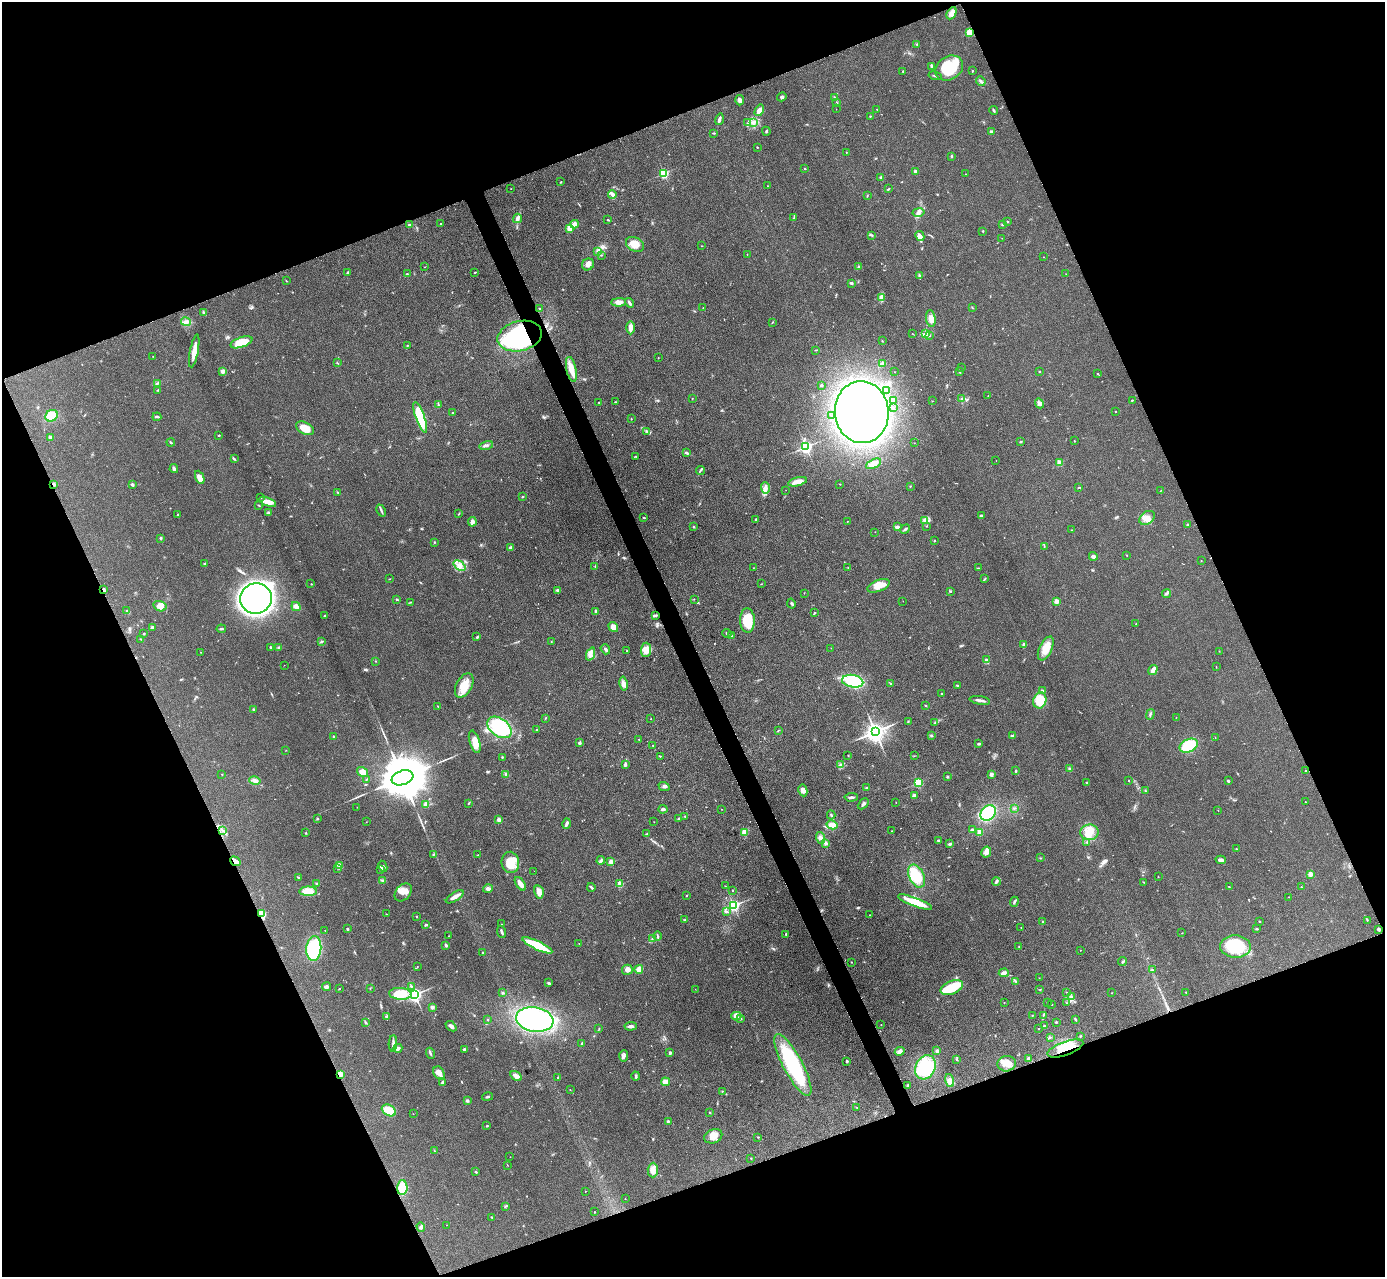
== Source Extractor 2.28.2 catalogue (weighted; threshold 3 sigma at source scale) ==
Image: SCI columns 30-5560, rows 461-5558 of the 5757 x 5774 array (HDU 1 of 3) = the unmasked area's bounding box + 8 px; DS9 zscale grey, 4 x 4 block average (1 PNG px = mean of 4 x 4 image px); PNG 1387 x 1279 px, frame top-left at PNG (2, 2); each listed source drawn as its Kron ellipse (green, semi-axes under 4 px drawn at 4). Shown black and unused: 43% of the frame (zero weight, under 3 of 4 exposures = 3% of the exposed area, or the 3 px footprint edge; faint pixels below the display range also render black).
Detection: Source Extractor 2.28.2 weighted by HDU 2 'WHT'. Background 0.155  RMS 0.008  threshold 0.0359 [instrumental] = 3 sigma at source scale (4.5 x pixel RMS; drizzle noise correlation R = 1.50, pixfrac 1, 0.05/0.05 arcsec/px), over >= 5 px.
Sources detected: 547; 4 inside a brighter object's white glare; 2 cosmic-ray / hot-pixel residue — neither listed nor drawn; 4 coinciding with a brighter row at this scale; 18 inside a brighter listed object's ellipse — not listed separately; of the other 519, all 500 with FLUX_AUTO >= 0.972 (the completeness limit of this list) listed and drawn (19 fainter detections not listed), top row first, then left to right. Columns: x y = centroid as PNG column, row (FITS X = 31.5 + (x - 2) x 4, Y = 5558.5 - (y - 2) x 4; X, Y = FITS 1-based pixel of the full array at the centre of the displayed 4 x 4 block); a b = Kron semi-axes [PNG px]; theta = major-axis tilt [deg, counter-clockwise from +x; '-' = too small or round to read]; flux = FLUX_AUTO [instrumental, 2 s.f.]
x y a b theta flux
952 13 6 4 61 24
970 32 3 3 - 65
917 44 2 2 - 3
931 66 3 2 - 5.8
949 68 15 11 30 230
903 71 2 2 - 3.7
972 71 2 2 - 4.8
935 76 7 2 -14 5.6
981 81 5 2 - 7.7
782 97 5 3 - 8.3
835 97 3 2 - 3.1
740 100 5 3 - 16
836 103 2 2 - 2.7
836 109 2 2 - 1.1
877 109 2 2 - 1.8
759 110 6 4 59 28
994 111 4 2 - 6.7
870 116 2 2 - 2.7
719 119 6 2 72 18
753 122 3 3 - 8.9
748 123 2 2 - 2.9
766 131 4 2 - 5.6
991 131 2 2 - 4.9
714 133 4 2 - 3.4
757 147 2 2 - 4.6
846 152 2 2 - 1.8
951 156 3 2 - 5.3
805 169 2 2 - 2
915 172 2 2 - 48
664 173 2 2 - 300
966 174 2 2 - 1.3
881 177 3 3 - 6.4
561 182 2 2 - 3.3
768 186 2 2 - 1
511 189 2 2 - 1.3
888 189 3 2 - 3.5
612 194 4 3 - 14
867 196 2 2 - 2
918 212 6 4 11 17
517 218 5 3 - 18
794 218 2 2 - 2.9
607 220 2 2 - 2.7
1007 222 2 2 - 3.2
440 224 2 2 - 2.4
574 224 4 4 - 21
1003 224 3 2 - 3.8
409 225 3 2 - 5.8
569 229 2 2 - 100
983 231 2 2 - 4.6
872 235 2 2 - 3.3
920 236 5 3 - 32
1002 238 2 2 - 1.2
635 244 10 6 -29 56
702 246 2 2 - 1.4
597 251 4 3 - 8.2
747 254 2 2 - 1.3
601 255 2 2 - 1.7
1043 257 2 2 - 1.2
588 264 6 5 - 21
425 267 2 2 - 1.2
859 267 2 2 - 2
347 272 3 2 - 4.9
475 272 3 2 - 2.3
407 274 2 2 - 2.5
1066 274 2 2 - 1.1
919 275 3 2 - 7.1
286 281 2 2 - 1.8
851 283 3 2 - 10
881 297 3 2 - 7.5
619 302 7 4 1 27
629 303 5 2 - 9.9
703 307 2 2 - 1.5
972 308 2 2 - 2.5
540 309 2 2 - 5.9
203 313 4 3 - 8.5
931 319 8 4 -82 30
186 322 5 3 - 13
772 322 3 2 - 2.5
630 328 6 3 -90 25
912 334 2 2 - 1.2
926 334 2 2 - 4.9
520 336 22 15 14 660
929 336 2 2 - 1.6
882 341 2 2 - 2.1
241 342 11 5 18 99
407 346 2 2 - 2.6
816 350 2 2 - 1.8
194 351 17 3 79 49
153 356 2 2 - 1.1
658 358 2 2 - 2.3
337 363 2 2 - 2.1
883 363 3 3 - 13
961 368 2 2 - 1.1
571 369 13 5 -78 59
223 371 4 3 - 17
1039 371 2 2 - 3.5
895 372 2 2 - 1.1
960 372 3 2 - 2.6
1098 374 2 2 - 2.5
157 384 2 2 - 2.6
821 385 2 2 - 15
158 390 3 2 - 3.2
886 390 3 2 - 6.2
988 396 2 2 - 1.6
692 398 2 2 - 1.8
962 399 3 2 - 6.9
1132 400 2 2 - 3.5
894 401 3 2 - 6.2
932 401 2 2 - 1.5
599 402 2 2 - 2.4
615 402 2 2 - 3.1
1039 403 5 4 - 16
438 405 3 2 - 5
893 408 2 2 - 1.7
1116 411 2 2 - 3.3
452 412 2 2 - 2.1
862 412 31 27 -85 1800
832 415 2 2 - 1.4
52 416 6 5 - 83
157 417 4 2 - 7.9
420 417 16 4 -70 240
631 419 2 2 - 2.7
305 428 10 5 -26 58
646 431 3 2 - 5.4
218 436 2 2 - 2.6
50 437 4 3 - 8.3
1021 441 2 2 - 3.3
1074 441 2 2 - 2.4
171 442 4 2 - 4.6
914 443 2 2 - 1.1
486 445 7 2 13 12
806 447 3 3 - 740
686 453 4 2 - 7.3
635 456 2 2 - 2.6
234 459 3 2 - 5.1
996 460 2 2 - 1.1
1059 463 2 2 - 110
873 464 8 4 27 28
174 469 4 3 - 13
700 470 4 2 - 4.7
200 477 7 4 -67 31
798 482 9 4 14 39
54 484 2 2 - 9
840 484 2 2 - 2.3
132 485 2 2 - 15
910 486 2 2 - 1.9
1079 487 2 2 - 1.9
765 488 6 4 -88 18
786 490 2 2 - 1.1
1160 491 2 2 - 1.1
337 492 2 2 - 2.4
261 497 3 2 - 2.7
522 497 2 2 - 5.2
268 502 9 4 -20 34
259 505 2 2 - 2.9
381 511 6 2 -65 7.6
269 513 4 3 - 9.2
178 514 2 2 - 3.1
459 514 3 2 - 2.8
981 516 4 3 - 11
644 518 2 2 - 4.6
1147 518 8 6 38 35
756 520 3 2 - 5.3
847 521 2 2 - 1.5
925 521 3 2 - 7
472 522 5 3 - 22
1187 525 2 2 - 14
927 526 2 2 - 1.6
693 527 2 2 - 5.1
897 527 4 3 - 9.9
905 529 5 2 - 7.6
1072 530 2 2 - 1.8
875 532 2 2 - 1.4
161 538 2 2 - 9.8
934 541 2 2 - 3.6
434 542 2 2 - 3
1044 547 2 2 - 1.2
511 548 3 3 - 13
1127 555 2 2 - 1.6
1093 556 4 4 - 12
1201 561 2 2 - 1.5
205 564 2 2 - 4
459 566 7 4 -40 24
595 566 2 2 - 2
848 567 2 2 - 1.3
753 568 2 2 - 1.7
978 568 2 2 - 2.2
389 579 2 2 - 2
984 579 4 2 - 3.9
311 584 2 2 - 2.1
761 584 2 2 - 1.4
878 586 12 5 21 52
104 590 3 2 - 6.8
558 590 4 2 - 9.7
951 591 2 2 - 3.3
804 593 2 2 - 1.5
1167 594 5 2 - 7.6
256 599 16 15 - 1800
397 599 2 2 - 6.2
694 599 2 2 - 1.4
903 601 2 2 - 1.5
1056 601 2 2 - 74
410 602 2 2 - 2
791 603 5 2 - 7.9
160 606 6 5 - 30
296 606 5 4 - 21
126 611 2 2 - 1.4
595 611 3 2 - 4.9
814 613 2 2 - 5.5
325 616 3 2 - 4.7
655 616 4 2 - 7.3
747 620 12 7 -88 140
1136 624 2 2 - 3.5
152 627 2 2 - 23
613 627 5 3 - 28
221 629 5 2 - 6.4
144 634 2 2 - 3.1
727 634 4 2 - 7.5
731 636 4 2 - 5
477 637 3 2 - 5.3
141 639 2 2 - 2
322 641 3 2 - 3.3
551 642 2 2 - 2.5
1024 644 2 2 - 34
278 647 3 2 - 5.6
270 648 3 2 - 5.5
831 648 2 2 - 1.4
1046 648 13 6 64 61
605 649 5 3 - 11
627 650 2 2 - 2.1
646 650 7 5 86 49
1219 651 2 2 - 1.2
201 652 2 2 - 1.6
591 654 7 3 68 17
986 660 3 2 - 9
376 661 2 2 - 2.3
284 665 2 2 - 1
1216 667 2 2 - 1.6
1153 670 5 3 - 25
853 681 11 6 -10 280
623 684 7 4 -80 18
891 684 2 2 - 3.6
957 685 3 2 - 3.2
464 686 13 7 61 72
1043 691 3 2 - 11
942 694 3 2 - 4.3
980 700 10 2 -9 16
1040 700 8 6 71 120
926 705 2 2 - 2.6
438 706 2 2 - 2.2
254 709 3 2 - 6.7
1150 714 5 2 - 6.7
1176 717 2 2 - 1.6
545 718 2 2 - 1.7
651 719 2 2 - 1.6
908 721 2 2 - 1.5
935 723 2 2 - 2.2
499 727 13 9 -37 330
537 729 2 2 - 2.9
778 730 2 2 - 1.7
875 732 4 3 - 3100
931 735 2 2 - 3.5
333 736 2 2 - 6.8
1012 736 4 3 - 8.1
1215 737 2 2 - 1.2
639 739 2 2 - 3
475 742 11 5 -73 42
579 743 2 2 - 18
979 744 4 2 - 5.3
653 746 2 2 - 1.9
1189 746 10 6 25 280
286 750 2 2 - 1.4
848 755 2 2 - 1.7
660 756 3 2 - 2.5
914 756 2 2 - 1.6
502 757 2 2 - 2.9
625 764 3 2 - 10
841 765 3 2 - 7.1
1069 768 2 2 - 3.7
1016 771 3 2 - 3.7
1306 771 3 2 - 2.6
362 772 6 4 -35 35
222 774 2 2 - 2
506 774 3 3 - 7.9
991 774 2 2 - 44
947 777 3 2 - 4.4
402 778 11 7 19 32000
367 779 3 2 - 2.8
1128 780 2 2 - 4.5
255 781 6 3 -13 14
1228 781 3 2 - 4.8
918 783 2 2 - 240
1087 783 3 2 - 6.6
664 786 5 3 - 11
866 788 3 2 - 4.1
803 790 6 4 -80 25
1145 791 3 2 - 2.7
914 796 3 3 - 18
851 797 6 2 3 10
1305 802 2 2 - 2.6
468 803 2 2 - 2.9
896 803 2 2 - 1.3
863 804 6 2 46 10
426 805 4 3 - 19
357 807 2 2 - 1.1
1014 808 2 2 - 4.2
663 809 4 3 - 8.7
722 809 2 2 - 1.2
1218 810 2 2 - 1.2
988 813 8 7 - 260
831 815 4 2 - 5.3
684 816 2 2 - 3.2
318 818 2 2 - 1.5
678 819 3 2 - 4.5
499 820 2 2 - 31
366 822 2 2 - 1.5
654 822 2 2 - 1.2
567 824 5 3 - 12
832 825 5 4 - 38
972 830 2 2 - 11
223 831 2 2 - 1.9
892 831 2 2 - 2
745 832 2 2 - 110
979 832 2 2 - 78
1089 832 9 8 - 53
306 833 2 2 - 2.3
647 834 3 2 - 3.6
821 838 6 4 -69 16
938 840 2 2 - 8.2
1087 842 2 2 - 4
826 843 3 3 - 12
950 844 4 2 - 7.1
1236 849 3 2 - 3.7
986 852 5 4 - 22
433 854 4 2 - 2.7
477 855 2 2 - 1.6
1040 858 2 2 - 1.8
601 860 4 3 - 8.2
1221 860 5 3 - 17
235 861 5 2 - 38
510 862 10 8 -81 110
611 862 2 2 - 63
340 866 4 2 - 7.8
383 866 6 3 -64 12
337 868 2 2 - 3
381 869 3 2 - 4.4
534 871 2 2 - 1.3
1310 874 2 2 - 65
917 876 12 7 -65 130
298 877 3 2 - 3.8
1158 877 2 2 - 1.7
382 880 2 2 - 2.7
996 881 4 3 - 8.9
1144 882 4 2 - 2.9
316 883 2 2 - 3.6
520 884 8 3 -55 33
620 884 2 2 - 81
725 886 2 2 - 1.1
591 887 4 2 - 5.7
1229 887 2 2 - 2.7
1301 887 2 2 - 2.2
488 889 5 3 - 13
732 890 2 2 - 4.5
308 891 9 4 1 76
403 892 10 7 49 55
539 892 7 4 -77 30
686 896 2 2 - 3.1
455 897 10 3 33 25
1288 897 2 2 - 1.5
915 902 18 4 -21 110
1014 902 5 2 - 7.8
733 905 3 3 - 580
727 912 3 2 - 6.5
262 914 4 3 - 73
386 914 2 2 - 1.9
870 915 2 2 - 1.6
416 917 2 2 - 1.7
685 920 2 2 - 2.2
1367 920 2 2 - 1.5
1259 921 2 2 - 3.3
1043 922 2 2 - 9.2
502 924 2 2 - 1
426 925 3 2 - 7
1021 927 2 2 - 0.99
347 929 2 2 - 7.3
1256 929 4 2 - 4.1
1379 929 2 2 - 23
325 930 2 2 - 1
502 932 6 2 -70 12
1182 933 2 2 - 1.4
786 934 2 2 - 3.8
448 936 2 2 - 2.2
658 936 5 2 - 6
652 938 3 2 - 3.8
579 943 2 2 - 1.6
446 945 4 2 - 7.1
537 945 16 4 -25 180
1019 947 2 2 - 2.5
1235 947 15 11 -3 240
314 948 12 7 85 270
1080 950 2 2 - 2.3
483 953 2 2 - 5.3
852 962 2 2 - 1.8
1122 962 4 2 - 5.2
417 966 2 2 - 1.1
639 969 4 4 - 28
627 970 5 5 - 19
1152 970 4 2 - 4.7
1004 973 5 3 - 13
1039 978 2 2 - 1.4
1015 981 2 2 - 2.1
549 983 3 2 - 6.2
411 986 3 2 - 4.3
326 987 4 4 - 11
370 988 2 2 - 2.2
952 988 12 6 21 120
339 989 2 2 - 2.8
695 989 2 2 - 0.97
1040 990 2 2 - 1.6
1067 992 2 2 - 2.2
1186 992 2 2 - 2.9
503 993 3 3 - 5.2
1111 993 2 2 - 1.8
400 994 11 6 -4 110
415 994 3 3 - 790
1071 996 2 2 - 2.2
1047 1002 2 2 - 1.5
1004 1003 2 2 - 1.5
1067 1003 2 2 - 1.5
1052 1004 2 2 - 1.9
432 1007 3 3 - 8.3
1032 1015 2 2 - 2.1
1043 1015 3 2 - 4
736 1016 5 4 - 16
387 1017 3 3 - 8.6
741 1019 3 2 - 4.6
1075 1019 4 2 - 4.2
487 1020 2 2 - 6.8
535 1020 19 12 -10 680
366 1022 3 2 - 4.4
1056 1022 3 2 - 4.3
881 1025 2 2 - 2
451 1026 6 3 -42 16
631 1026 6 2 6 16
1044 1026 3 2 - 3.9
599 1029 2 2 - 2.1
1038 1029 2 2 - 1.9
1080 1036 3 2 - 3.9
1050 1037 2 2 - 2.5
393 1043 8 2 87 12
582 1043 3 2 - 4.8
398 1048 4 3 - 16
1065 1048 19 6 20 120
464 1049 3 2 - 7.6
900 1051 5 3 - 16
937 1051 2 2 - 15
430 1053 6 2 -72 7.4
670 1053 4 2 - 9.2
624 1056 5 2 - 10
956 1059 2 2 - 2.5
1029 1059 3 3 - 11
847 1061 3 2 - 6.8
1007 1064 9 7 11 45
793 1065 34 9 -62 430
925 1067 13 9 63 330
439 1073 7 5 -58 31
340 1074 3 3 - 23
516 1076 6 4 -32 28
636 1076 4 2 - 7.7
558 1077 3 2 - 5
950 1080 7 3 -76 16
442 1082 3 2 - 7.7
665 1082 4 4 - 28
908 1085 3 2 - 4.2
570 1090 2 2 - 1.7
722 1091 2 2 - 2.4
487 1097 5 2 - 6.3
467 1101 3 3 - 7.4
857 1108 2 2 - 1.4
389 1110 7 5 -30 69
710 1112 2 2 - 5.1
413 1114 2 2 - 1.1
668 1121 2 2 - 7.5
487 1126 2 2 - 4.2
713 1136 9 7 22 41
758 1137 3 2 - 3.5
435 1151 3 2 - 2.7
510 1157 2 2 - 1.3
751 1158 2 2 - 3.2
507 1165 2 2 - 1.5
653 1170 7 5 88 34
476 1172 3 2 - 4.8
402 1188 7 5 87 73
585 1191 2 2 - 1.9
625 1199 2 2 - 1.1
505 1207 2 2 - 1.9
594 1212 2 2 - 3.4
492 1217 3 2 - 2.9
447 1225 2 2 - 1
421 1227 5 3 - 8.5
Overlapping masked pixels (flux is a lower limit): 8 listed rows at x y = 970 32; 520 336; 54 484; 104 590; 235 861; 262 914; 1065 1048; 340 1074
Diffuse or blended objects may show on this block-average render without a row.